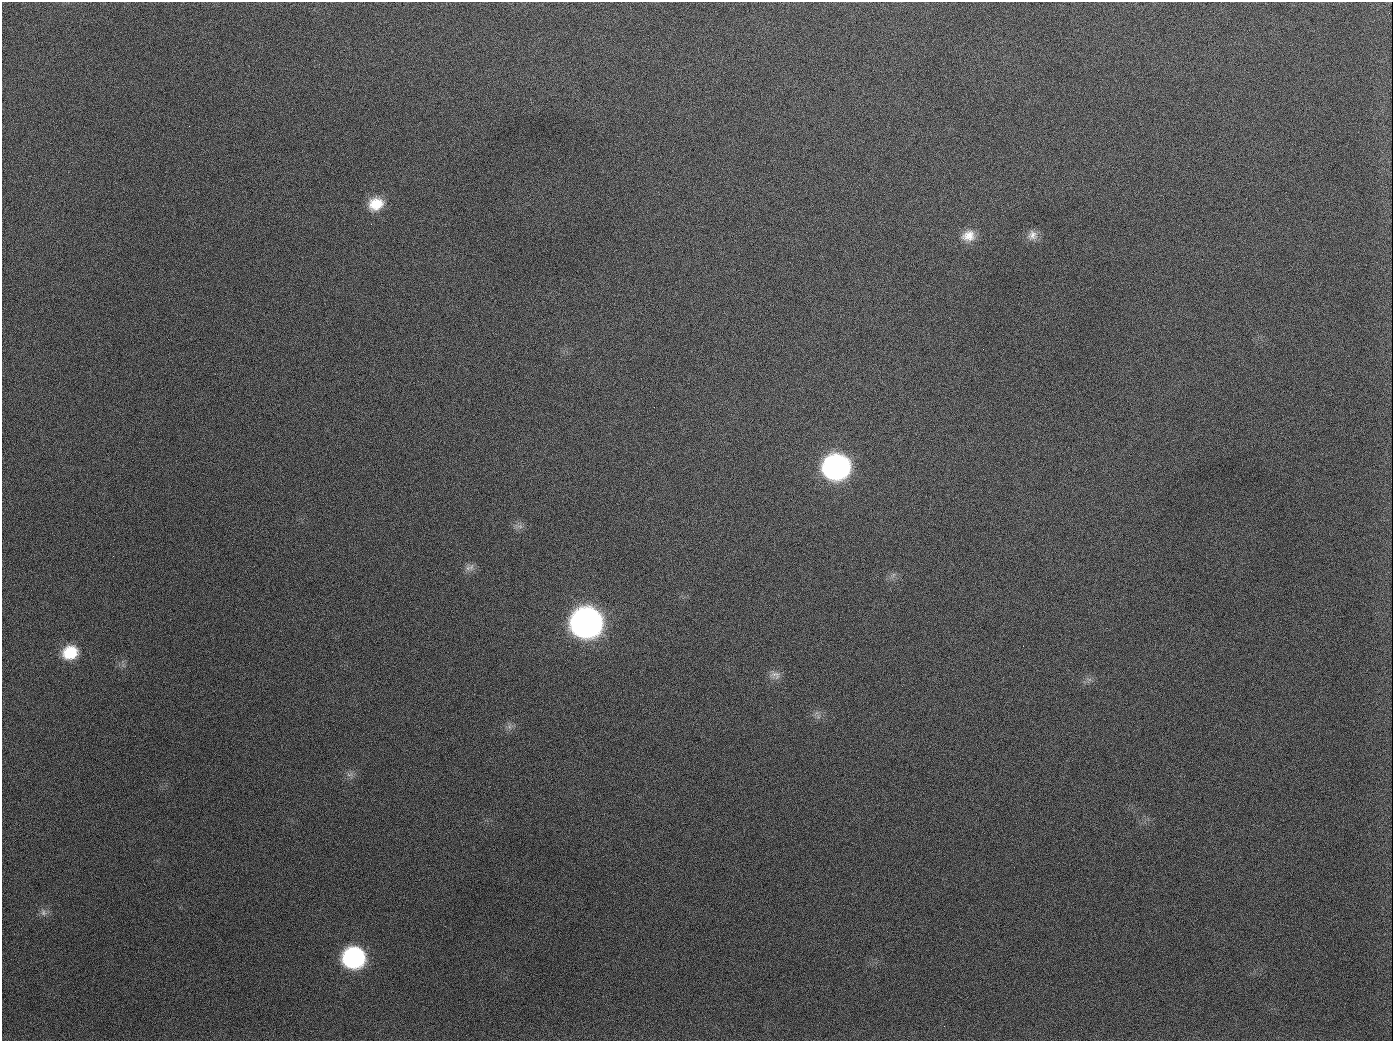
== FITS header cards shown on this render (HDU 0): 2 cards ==
NAXIS1  =                 1391
NAXIS2  =                 1039

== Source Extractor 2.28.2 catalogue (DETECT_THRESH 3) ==
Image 1391 x 1039 px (HDU 0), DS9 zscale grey, 1 PNG px = 1 image px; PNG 1395 x 1043 px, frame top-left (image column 1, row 1039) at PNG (2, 2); no overlay
Background 1640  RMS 73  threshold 220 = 3 sigma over >= 5 px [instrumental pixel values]
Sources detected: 17; all 17 listed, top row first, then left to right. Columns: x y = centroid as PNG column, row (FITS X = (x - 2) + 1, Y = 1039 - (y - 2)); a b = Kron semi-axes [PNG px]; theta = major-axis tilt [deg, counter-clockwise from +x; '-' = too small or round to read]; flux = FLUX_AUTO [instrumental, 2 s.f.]
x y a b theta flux
189 126 3 2 - 6.4e+03
376 204 17 14 25 1.2e+05
1032 235 13 13 - 4.0e+04
968 236 17 14 12 7.2e+04
654 407 2 2 - 3.3e+03
836 467 18 16 8 2.0e+06
520 526 9 6 -8 1.9e+04
471 567 12 6 64 2.3e+04
586 623 18 17 - 4.4e+06
70 652 17 14 23 1.6e+05
775 675 15 10 -14 3.3e+04
1089 679 7 4 -18 1.2e+04
510 727 7 4 -70 1.2e+04
349 775 10 5 0 1.7e+04
43 912 10 7 -79 2.1e+04
354 958 16 15 - 8.7e+05
944 1026 2 2 - 4.5e+03